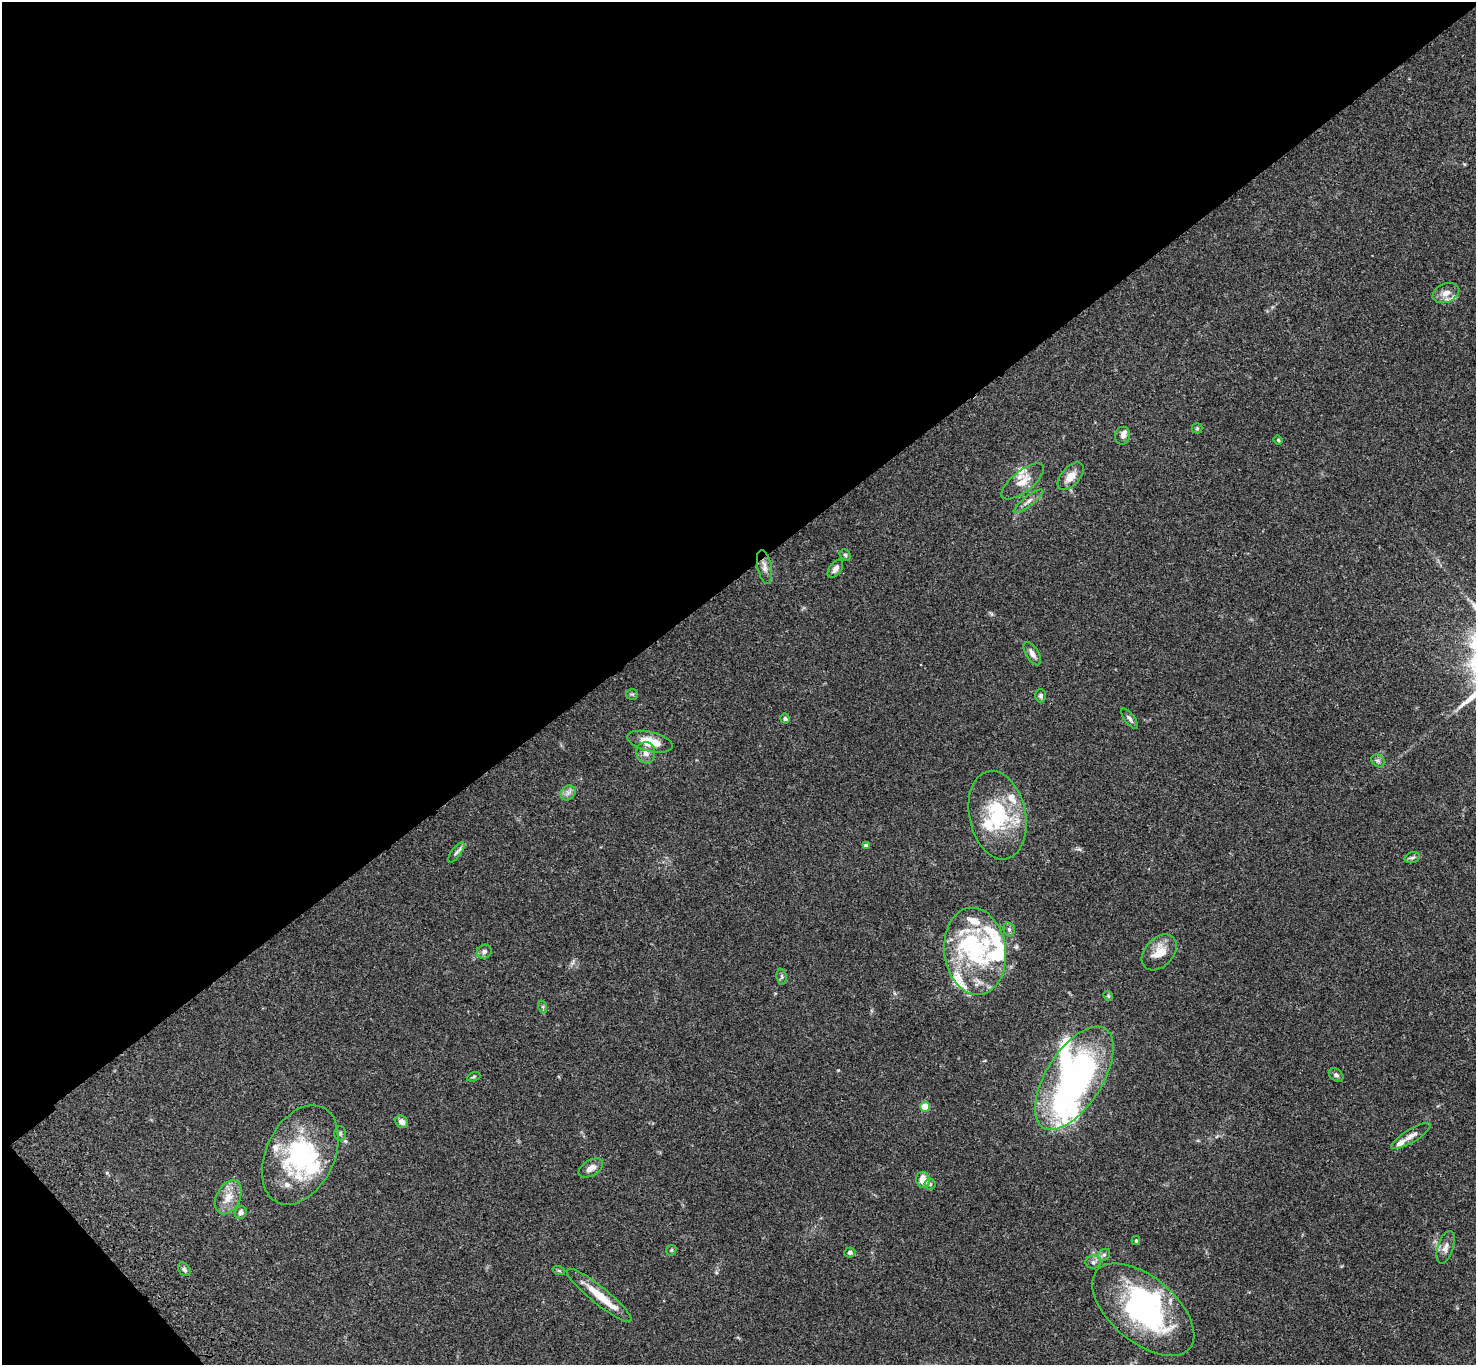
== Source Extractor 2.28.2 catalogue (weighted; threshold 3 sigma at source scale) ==
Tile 5 of 4 x 4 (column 1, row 2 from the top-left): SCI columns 104-1577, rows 3107-4469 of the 6099 x 6072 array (HDU 1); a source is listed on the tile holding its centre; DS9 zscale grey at full resolution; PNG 1478 x 1367 px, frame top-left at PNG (2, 2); each listed source drawn as its Kron ellipse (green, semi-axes under 4 px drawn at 4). Shown black and unused: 43% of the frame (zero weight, under 3 of 4 exposures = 6% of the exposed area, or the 3 px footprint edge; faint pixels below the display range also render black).
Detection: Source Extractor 2.28.2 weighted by HDU 2 'WHT'; one run over the whole footprint, this tile lists its part. Background 0.0586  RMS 0.0052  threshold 0.0236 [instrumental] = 3 sigma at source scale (4.5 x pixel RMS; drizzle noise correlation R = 1.50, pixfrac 1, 0.05/0.05 arcsec/px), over >= 5 px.
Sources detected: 77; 4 inside a brighter object's white glare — neither listed nor drawn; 20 inside a brighter listed object's ellipse — not listed separately; the other 53 listed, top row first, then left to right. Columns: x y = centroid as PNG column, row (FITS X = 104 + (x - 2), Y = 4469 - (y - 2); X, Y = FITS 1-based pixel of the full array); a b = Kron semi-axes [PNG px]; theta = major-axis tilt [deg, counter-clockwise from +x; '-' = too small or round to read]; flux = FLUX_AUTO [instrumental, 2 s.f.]
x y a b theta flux
1446 293 14 9 24 3.9
1197 428 5 5 - 0.67
1122 436 9 7 78 2.5
1278 440 4 4 - 0.57
1071 476 16 9 48 5.4
1023 481 26 10 38 7.1
1028 501 18 5 38 2.4
845 555 6 5 - 0.78
764 567 17 7 -79 3.1
835 569 10 6 53 2.1
1032 654 13 6 -58 2.7
632 694 6 5 - 0.71
1041 696 6 5 - 1.2
785 719 5 5 - 0.94
1130 719 12 5 -52 1.7
650 742 23 9 -14 11
646 753 11 9 -83 3.4
1378 761 7 6 - 1.2
568 793 8 6 45 2
997 815 45 28 -78 36
866 846 4 4 - 2.9
456 852 12 5 53 1.5
1412 858 8 5 17 1.1
1009 929 7 5 -74 1.2
975 951 44 30 -82 53
484 952 7 7 - 1.6
1159 952 20 14 47 9.6
782 977 8 5 -84 1.1
1108 996 5 4 - 0.62
543 1007 6 4 -72 0.77
1336 1075 8 5 -36 1.3
474 1077 7 4 20 0.72
1074 1078 58 28 58 140
925 1107 5 5 - 16
402 1122 7 5 -42 2.9
340 1133 7 6 - 1.1
1411 1136 22 6 32 3.3
300 1155 53 34 64 59
591 1168 13 7 31 3.6
923 1180 8 7 - 5.6
930 1184 5 5 - 0.89
228 1197 18 11 63 6.7
241 1212 6 6 - 2.2
1136 1241 4 4 - 0.68
1446 1247 17 7 72 3
671 1250 6 4 46 0.68
850 1252 5 5 - 1.3
1104 1255 6 5 - 1.1
1093 1262 8 6 1 1.6
184 1269 7 5 -51 1.3
559 1271 6 4 -19 0.62
599 1295 41 8 -39 12
1143 1310 61 32 -40 87